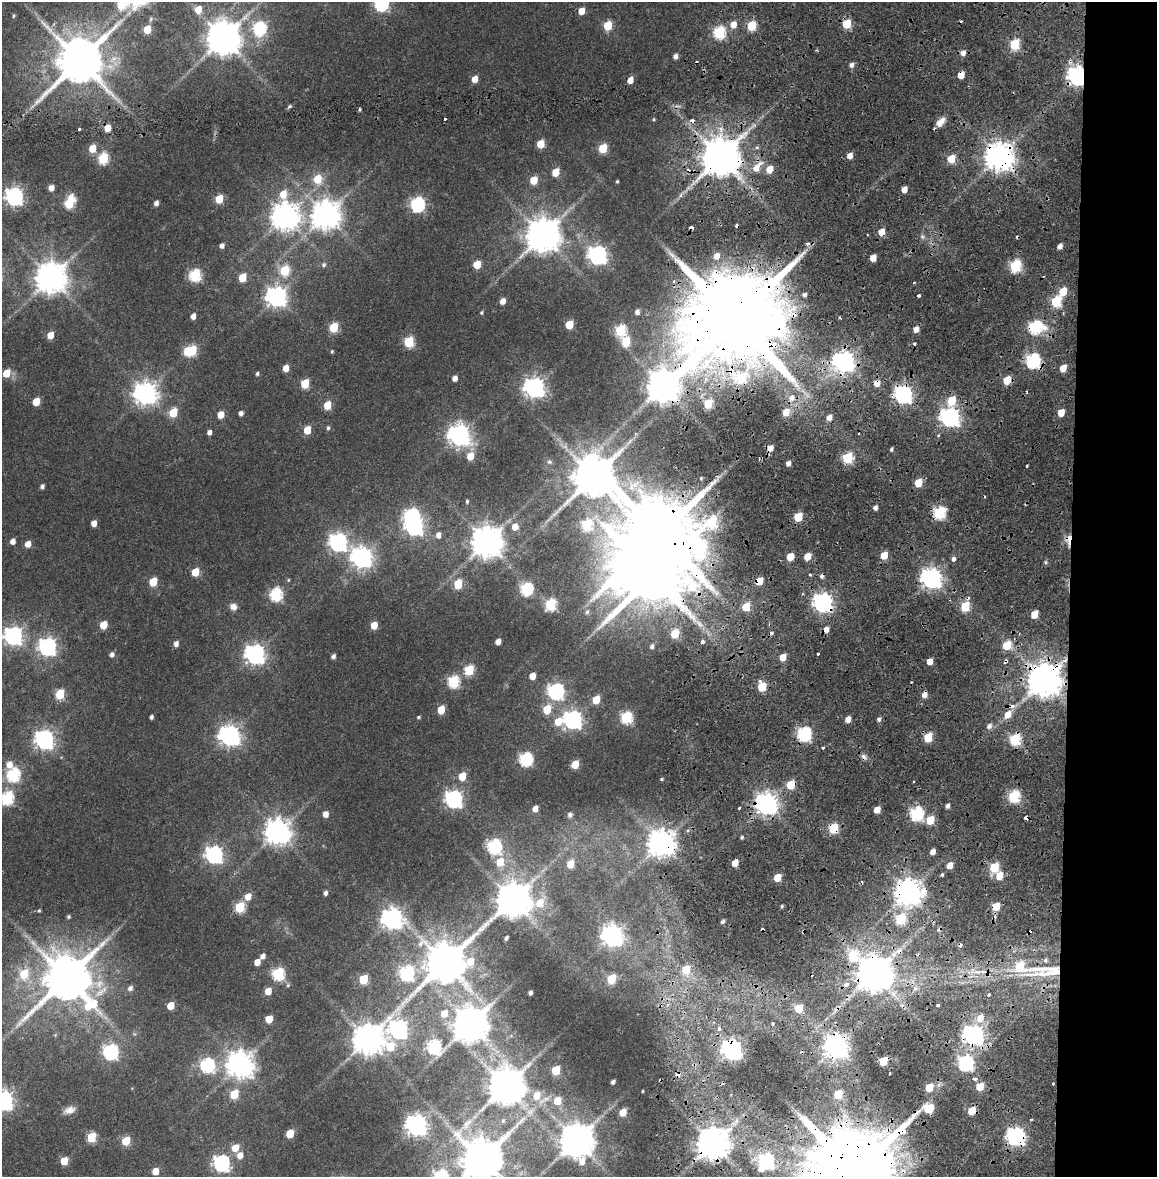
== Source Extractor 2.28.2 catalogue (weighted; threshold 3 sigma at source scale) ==
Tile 12 of 4 x 4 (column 4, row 3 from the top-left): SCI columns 3477-4631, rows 1250-2424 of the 4634 x 4850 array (HDU 1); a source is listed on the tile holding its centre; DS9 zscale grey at full resolution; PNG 1159 x 1179 px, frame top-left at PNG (2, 2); no overlay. Shown black and unused: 8% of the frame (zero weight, under 2 of 4 exposures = <1% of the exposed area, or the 3 px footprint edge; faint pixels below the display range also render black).
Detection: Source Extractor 2.28.2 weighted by HDU 2 'WHT'; one run over the whole footprint, this tile lists its part. Background 0.0247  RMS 0.0043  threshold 0.0193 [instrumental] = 3 sigma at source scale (4.5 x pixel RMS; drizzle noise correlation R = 1.50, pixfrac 1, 0.0396/0.0396 arcsec/px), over >= 5 px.
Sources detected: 376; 5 inside a brighter object's white glare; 40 cosmic-ray / hot-pixel residue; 2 long thin detections or spike segments (spike, bleed or trail) — not listed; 1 inside a brighter listed object's ellipse — not listed separately; the other 328 listed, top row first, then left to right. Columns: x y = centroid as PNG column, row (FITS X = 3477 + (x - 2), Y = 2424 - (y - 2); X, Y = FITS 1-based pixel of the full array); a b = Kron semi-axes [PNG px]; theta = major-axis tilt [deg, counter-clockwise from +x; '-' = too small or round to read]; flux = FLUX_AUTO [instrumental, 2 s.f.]
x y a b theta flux
381 3 7 6 - 83
121 4 7 6 - 18
198 9 6 6 - 7.2
581 11 5 5 - 5.1
13 16 5 3 - 0.45
733 24 6 5 - 5.2
847 24 5 5 - 17
608 25 6 5 - 17
751 26 6 5 - 20
259 28 7 6 - 52
147 29 5 5 - 13
719 32 6 6 - 47
223 38 10 10 - 1000
1014 44 6 5 - 27
963 53 6 5 - 2.4
675 56 5 4 - 2
79 61 14 12 54 2300
851 65 5 5 - 1.6
1078 76 7 6 - 250
475 79 5 5 - 4.4
630 80 5 4 - 4.4
290 106 5 4 - 0.72
360 109 4 3 - 0.59
654 119 4 3 - 0.41
940 122 13 7 50 3.8
79 129 3 3 - 1.6
540 144 5 5 - 13
92 148 5 5 - 10
603 148 6 5 - 19
850 156 5 4 - 3.4
720 157 11 10 - 1500
999 157 9 9 - 640
103 158 6 5 - 33
951 159 6 5 - 11
757 167 15 8 51 5.6
769 169 6 5 - 5.8
555 172 6 5 - 9.3
317 179 6 6 - 12
534 180 5 5 - 10
617 181 4 3 - 0.45
51 188 5 5 - 3.2
904 189 5 4 - 3.6
283 194 10 7 87 6.7
14 196 7 7 - 170
219 199 5 5 - 13
69 203 8 6 65 23
156 203 4 4 - 1.8
417 204 7 6 - 79
326 215 9 9 - 600
285 216 9 9 - 520
542 235 10 10 - 990
922 237 6 4 0 0.86
807 244 5 5 - 1.3
222 246 5 4 - 1.6
1060 246 4 4 - 2.5
597 255 7 7 - 180
716 256 7 6 - 3.9
873 258 5 4 - 5.6
477 264 5 5 - 9.8
324 265 6 6 - 1
1015 266 6 5 - 45
285 271 6 5 - 23
195 275 6 6 - 45
242 277 6 5 - 13
51 278 9 9 - 770
914 282 4 2 - 0.39
1063 291 6 5 - 11
805 295 4 4 - 1.2
919 295 3 3 - 1.5
277 297 8 7 - 250
503 301 5 4 - 3.2
1056 301 6 5 - 30
637 312 5 5 - 1.7
481 313 4 4 - 0.55
193 316 5 4 - 2.5
734 320 28 25 79 11000
569 325 6 5 - 13
334 327 6 5 - 22
1035 327 8 6 15 54
916 329 5 4 - 3.3
620 330 6 6 - 37
50 335 5 5 - 5.8
626 341 7 5 80 14
409 342 6 5 - 27
914 344 3 3 - 0.81
192 350 6 5 - 22
332 351 4 3 - 0.51
844 361 8 7 - 300
1033 361 7 6 - 83
286 368 5 5 - 4.5
1063 368 5 4 - 5.8
6 373 5 5 - 11
257 374 4 4 - 0.76
455 378 5 4 - 2.5
741 378 11 8 -30 29
1007 380 5 5 - 11
305 384 6 5 - 17
663 386 12 9 47 910
534 387 8 7 - 250
1027 392 3 2 - 0.39
145 393 8 8 - 360
903 394 7 7 - 150
791 398 8 7 - 3
952 400 8 6 71 12
36 402 5 5 - 11
708 404 6 5 - 17
327 405 5 5 - 12
786 412 6 6 - 5.7
173 413 6 5 - 14
241 413 4 4 - 1.6
1061 413 5 5 - 7
221 415 5 5 - 6.6
950 417 7 7 - 210
829 418 5 5 - 3
328 428 6 5 - 0.84
307 430 5 5 - 9.5
209 432 4 4 - 1.9
459 435 8 8 - 250
891 449 4 4 - 0.8
470 456 6 5 - 7.9
847 458 6 5 - 34
549 462 8 7 - 1.1
788 463 4 4 - 1.9
1027 465 3 2 - 0.41
593 476 13 12 - 1800
918 483 5 5 - 11
42 486 4 4 - 1.3
467 501 5 4 - 0.54
875 508 4 4 - 1.7
939 512 6 6 - 50
798 517 6 5 - 15
94 523 5 4 - 3.6
587 525 6 6 - 31
414 526 7 7 - 150
515 527 7 6 - 4.1
660 534 25 20 -9 5300
438 535 6 5 - 2.7
1069 540 12 4 84 6.9
12 541 5 4 - 2.7
338 542 7 7 - 160
487 542 9 9 - 800
28 544 5 5 - 4
884 555 5 5 - 7.9
807 556 5 5 - 7.2
361 557 8 8 - 250
790 557 5 5 - 8.9
953 559 4 4 - 3.7
1046 562 6 4 -89 0.68
195 572 5 5 - 11
810 575 4 3 - 0.5
931 578 7 7 - 260
288 580 4 4 - 0.43
759 581 6 5 - 10
153 582 6 5 - 14
458 584 6 5 - 16
526 589 7 6 - 49
276 594 7 6 - 51
823 602 7 7 - 200
551 604 6 6 - 37
965 606 6 5 - 21
233 607 8 7 - 2.4
746 607 6 5 - 11
587 612 7 6 - 1.2
1034 614 6 5 - 9
103 625 5 5 - 11
374 625 5 5 - 7
675 634 6 5 - 13
13 636 7 7 - 180
498 641 5 4 - 2.7
176 644 5 4 - 2
1007 645 6 5 - 13
652 646 6 5 - 1.3
47 647 7 7 - 150
112 654 6 5 - 1.6
255 654 7 7 - 240
818 654 3 3 - 2.2
333 656 4 4 - 1.3
783 657 5 5 - 5.4
469 670 6 5 - 23
532 676 5 5 - 5.1
1044 680 10 9 - 1000
453 681 6 6 - 42
762 687 6 5 - 16
556 691 7 7 - 110
60 694 6 5 - 21
596 700 6 5 - 8.8
547 709 6 5 - 12
441 710 6 5 - 10
1008 715 8 7 - 5
151 717 4 3 - 1
418 717 4 4 - 0.61
626 717 6 6 - 43
848 719 5 4 - 3.4
879 719 5 4 - 1.1
573 720 7 7 - 170
558 721 8 6 33 7.4
989 726 7 6 - 1.8
804 734 7 6 - 76
229 735 8 8 - 260
928 738 6 5 - 15
44 739 8 7 - 200
1015 739 6 5 - 39
823 748 3 3 - 0.74
526 759 7 6 - 62
575 764 6 5 - 10
9 765 7 6 - 4.1
13 775 7 6 - 58
462 776 6 5 - 9.9
661 779 4 3 - 0.51
914 781 3 2 - 0.41
791 785 6 5 - 11
1014 797 6 5 - 42
7 798 7 6 - 52
454 799 7 7 - 150
766 804 8 7 - 330
948 806 4 4 - 1.5
739 808 3 3 - 0.92
535 809 5 4 - 3.4
877 810 5 4 - 5.4
916 813 7 6 - 69
326 814 5 5 - 3
570 815 5 5 - 1.2
930 820 6 5 - 12
833 828 6 5 - 26
278 832 9 8 - 450
742 837 4 3 - 0.71
661 843 9 8 - 570
494 846 7 7 - 68
214 855 7 7 - 140
500 862 7 6 - 7.8
735 863 5 4 - 5
570 864 6 5 - 6.6
950 865 6 5 - 4.4
994 867 6 5 - 23
942 875 3 3 - 1.8
999 876 6 6 - 7.6
777 877 5 5 - 8.5
924 891 7 4 78 12
908 892 8 8 - 540
325 893 5 4 - 1.3
248 897 6 5 - 5.1
512 900 12 10 6 1000
782 906 4 4 - 0.55
240 907 6 5 - 26
996 907 6 5 - 13
39 911 4 3 - 0.49
69 917 4 4 - 0.62
392 919 8 8 - 260
901 919 6 5 - 31
722 921 4 3 - 0.9
612 936 8 8 - 280
506 938 4 3 - 1
262 956 5 5 - 1.8
852 956 7 7 - 20
257 962 5 5 - 4.2
445 962 14 12 29 1600
686 969 6 6 - 11
1045 971 64 18 2 36
406 973 7 7 - 63
874 973 10 10 - 1200
24 974 7 6 - 15
278 974 6 6 - 50
66 978 15 13 84 2200
363 979 6 5 - 18
611 979 6 5 - 16
288 985 5 5 - 0.64
130 988 6 5 - 1.6
915 989 7 4 19 0.94
268 991 5 5 - 6
530 993 4 4 - 1.3
989 994 3 3 - 1.4
938 1005 3 3 - 0.92
171 1006 5 5 - 7.4
799 1009 6 5 - 10
444 1013 7 6 - 5.4
980 1018 7 6 - 5.2
269 1019 5 5 - 7.8
772 1023 3 3 - 1.6
470 1024 10 9 - 1100
398 1029 8 8 - 170
719 1029 4 4 - 2.4
55 1035 6 4 45 0.5
973 1035 7 7 - 250
367 1039 9 9 - 690
390 1046 8 7 - 15
836 1046 8 8 - 370
434 1047 7 6 - 63
732 1050 7 7 - 260
111 1052 7 7 - 94
883 1061 6 5 - 12
965 1063 7 6 - 95
240 1064 9 9 - 510
207 1065 7 7 - 64
556 1070 6 5 - 14
890 1073 3 2 - 0.71
974 1079 4 3 - 5.8
613 1082 4 4 - 1.3
506 1086 10 10 - 1300
980 1086 5 5 - 10
929 1088 6 5 - 10
642 1091 3 2 - 0.34
234 1094 6 5 - 17
838 1094 6 5 - 11
537 1096 9 8 - 5.4
3 1100 7 7 - 210
557 1101 6 6 - 7.9
929 1108 7 6 - 17
69 1110 16 9 19 3
972 1111 6 5 - 9.2
623 1112 6 5 - 7.8
1031 1120 3 2 - 0.45
503 1121 7 5 73 0.91
416 1125 8 8 - 290
290 1134 6 5 - 11
1016 1136 8 7 - 150
91 1137 6 5 - 21
576 1140 10 10 - 1100
126 1141 6 5 - 14
713 1143 9 9 - 930
235 1148 7 6 - 6
240 1155 7 6 - 3.2
481 1159 13 12 - 1900
64 1161 5 5 - 10
766 1161 7 7 - 83
221 1163 7 7 - 110
761 1169 7 6 - 3.6
155 1171 5 5 - 5.7
855 1172 25 22 -75 8700
Overlapping masked pixels (flux is a lower limit): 34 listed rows (the first 20) at x y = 79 61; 1078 76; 940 122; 720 157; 999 157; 734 320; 1035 327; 844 361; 1033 361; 741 378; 663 386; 903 394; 950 417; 660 534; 1069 540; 759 581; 823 602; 1044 680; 1015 739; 791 785
Isophote crosses this tile's border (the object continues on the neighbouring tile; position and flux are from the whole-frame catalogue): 7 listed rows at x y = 381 3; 121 4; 13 636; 7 798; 3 1100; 481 1159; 855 1172